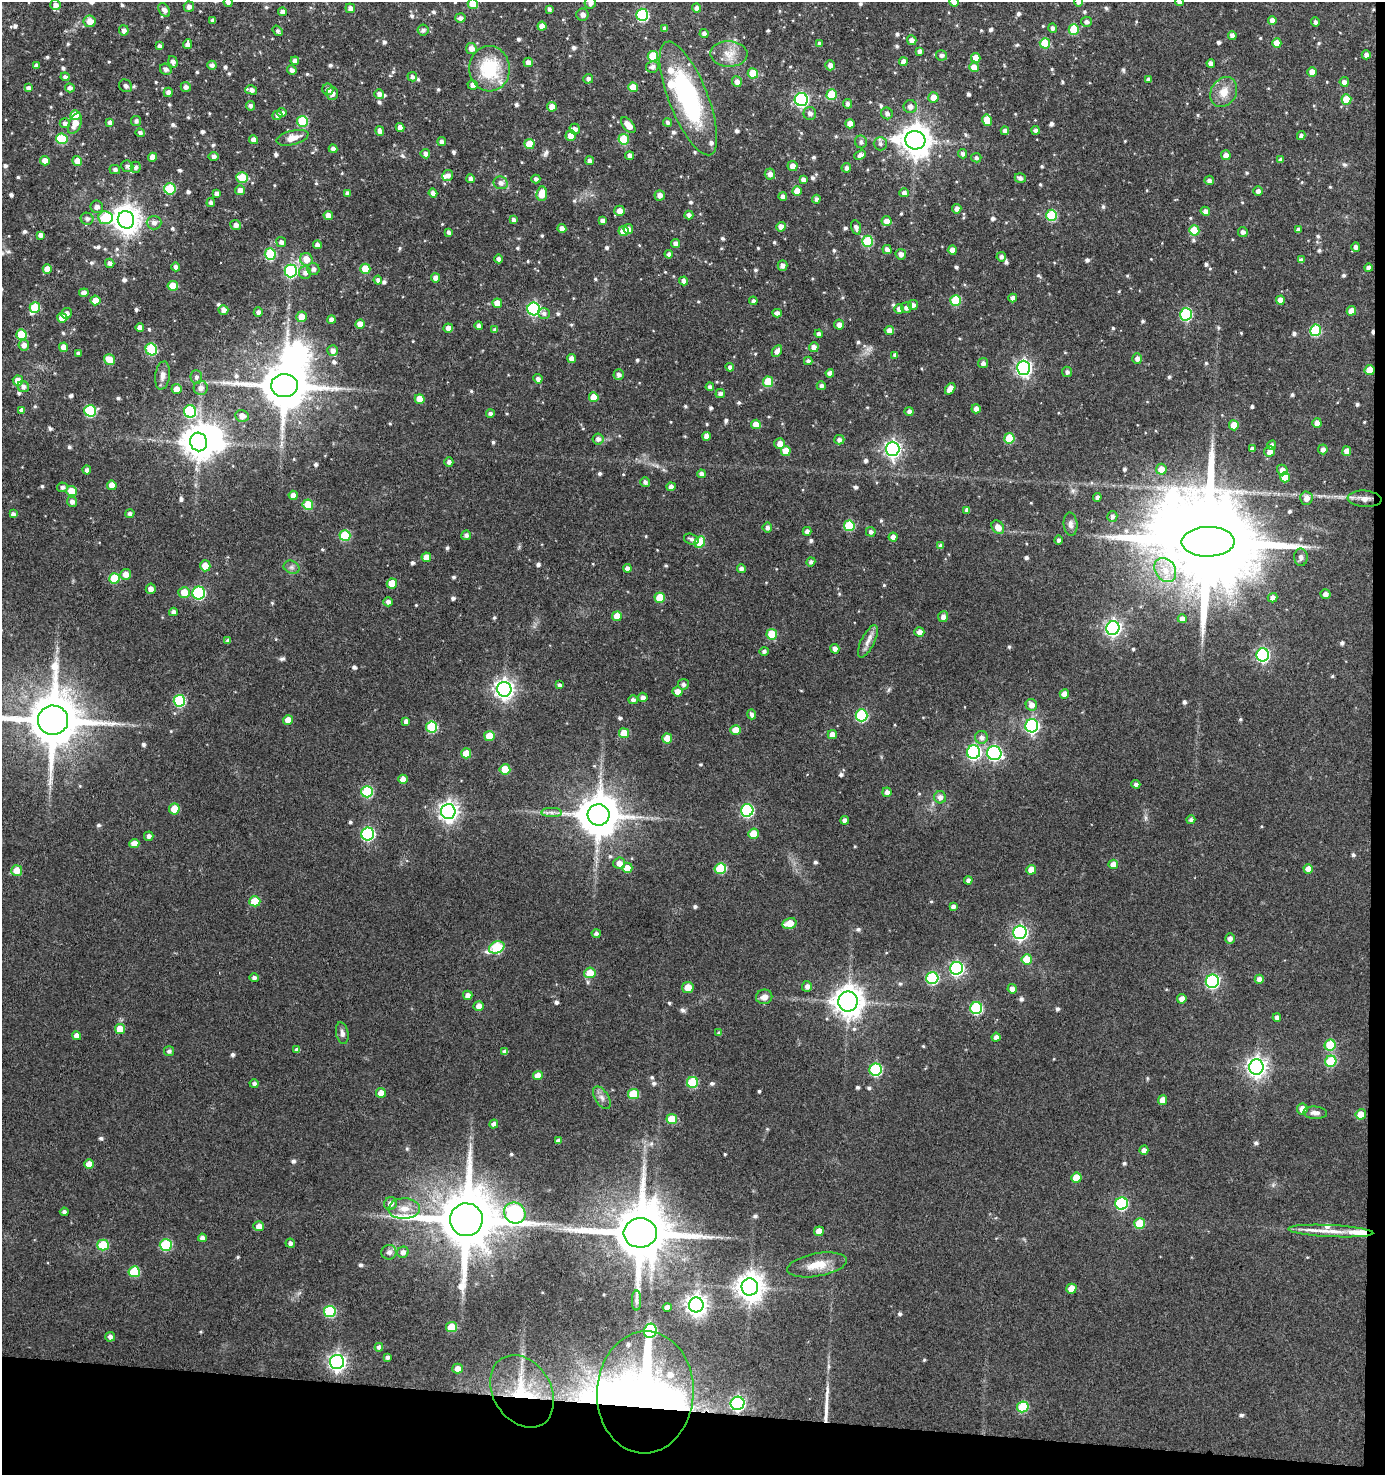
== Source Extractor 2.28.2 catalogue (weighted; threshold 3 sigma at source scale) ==
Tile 9 of 3 x 3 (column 3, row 3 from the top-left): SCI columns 2872-4254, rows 4-1476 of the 4449 x 4424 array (HDU 1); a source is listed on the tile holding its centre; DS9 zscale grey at full resolution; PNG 1387 x 1477 px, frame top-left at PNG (2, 2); each listed source drawn as its Kron ellipse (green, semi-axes under 4 px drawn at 4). Shown black and unused: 5% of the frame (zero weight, under 3 of 5 exposures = <1% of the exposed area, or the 3 px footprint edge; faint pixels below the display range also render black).
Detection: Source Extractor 2.28.2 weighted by HDU 2 'WHT'; one run over the whole footprint, this tile lists its part. Background 0.0972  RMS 0.007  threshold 0.0317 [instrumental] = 3 sigma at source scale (4.5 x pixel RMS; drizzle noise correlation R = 1.50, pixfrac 1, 0.05/0.05 arcsec/px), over >= 5 px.
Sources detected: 764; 7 inside a brighter object's white glare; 2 long thin detections or spike segments (spike, bleed or trail) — neither listed nor drawn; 8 inside a brighter listed object's ellipse — not listed separately; of the other 747, all 500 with FLUX_AUTO >= 1.94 (the completeness limit of this list) listed and drawn (247 fainter detections not listed), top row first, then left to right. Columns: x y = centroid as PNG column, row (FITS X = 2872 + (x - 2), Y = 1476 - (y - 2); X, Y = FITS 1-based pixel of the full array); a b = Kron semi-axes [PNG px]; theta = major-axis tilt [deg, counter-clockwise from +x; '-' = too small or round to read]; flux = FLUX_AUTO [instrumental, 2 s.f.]
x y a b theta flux
228 2 5 4 - 2.3
954 2 5 4 - 5.6
1078 2 5 4 - 2.2
1180 2 4 4 - 2.6
590 3 6 5 - 3
473 4 5 5 - 15
56 5 5 5 - 3.3
189 7 5 5 - 2.9
350 8 5 5 - 3.4
697 8 4 4 - 3.4
549 9 4 3 - 2
164 10 7 5 -58 3.1
283 12 4 4 - 3.8
582 15 6 6 - 3.2
642 15 6 6 - 74
460 18 5 5 - 3.1
213 20 4 4 - 2.6
1272 20 4 4 - 3.7
90 21 6 6 - 6.6
1086 22 5 5 - 2.3
1315 22 4 4 - 2.1
542 26 4 4 - 5.3
1053 28 4 4 - 2.5
665 29 4 4 - 2.3
124 30 5 5 - 2.8
423 30 5 5 - 2.1
1074 30 5 5 - 22
278 31 5 4 - 2
704 34 4 4 - 2.5
1232 35 4 4 - 2.7
912 40 5 4 - 3.7
819 43 4 3 - 2.1
1045 43 5 5 - 24
1277 43 4 4 - 7.4
187 44 5 4 - 3.2
159 46 4 4 - 2.3
471 48 5 5 - 4.3
919 51 4 4 - 2.4
729 54 18 12 -3 9.7
942 55 5 5 - 2.4
1366 55 4 4 - 2.7
653 56 5 5 - 21
976 58 5 4 - 7.6
295 61 4 4 - 3.2
173 62 6 4 -73 3.1
528 62 5 4 - 3.8
903 62 4 4 - 4.1
1211 63 4 4 - 3.1
36 65 4 4 - 2.2
212 65 4 4 - 2.3
830 65 5 4 - 3.2
652 67 6 5 - 2.9
974 67 5 4 - 7.6
166 69 6 5 - 2.6
489 69 23 20 -87 40
292 70 5 4 - 2.5
1312 72 4 4 - 7
753 73 5 5 - 15
65 77 4 4 - 2.1
412 77 5 4 - 2
588 79 5 4 - 2.4
1148 80 4 4 - 2.4
737 82 5 5 - 3.5
1344 82 5 4 - 3.2
473 85 5 4 - 3.4
126 86 7 6 - 2.2
186 87 5 5 - 2.6
633 87 5 5 - 12
28 88 4 4 - 3
70 88 5 4 - 2.8
328 89 6 5 - 3.4
251 90 6 4 -15 3.7
168 92 4 4 - 3.9
1224 92 16 12 58 9.6
332 93 6 5 - 3.1
379 94 5 5 - 3
832 95 5 5 - 24
933 97 5 5 - 6.4
688 98 60 19 -68 100
801 99 6 6 - 150
1346 99 5 5 - 15
848 104 5 4 - 2.3
250 106 5 4 - 2.4
552 107 5 4 - 5.9
910 107 6 6 - 3.7
282 112 5 4 - 2.5
810 113 6 6 - 3.1
887 113 6 5 - 2.5
75 115 5 5 - 11
277 115 5 4 - 2.4
987 120 6 4 -77 10
136 121 5 5 - 2
302 121 5 5 - 40
110 122 4 3 - 2.1
668 122 4 4 - 2
65 123 5 5 - 2.7
75 124 11 6 65 7.7
850 124 5 4 - 5.5
628 125 9 5 -48 7.9
400 127 4 4 - 4.5
575 129 5 5 - 3.2
1036 130 4 4 - 2.4
380 131 5 4 - 3.2
1005 131 4 4 - 2.9
140 133 5 4 - 2.2
571 136 5 5 - 6.1
1301 136 4 4 - 2.2
292 138 16 7 14 7.3
62 139 6 5 - 34
624 139 5 5 - 25
254 140 5 4 - 4.3
915 140 10 9 - 1200
442 141 4 4 - 2.6
861 142 6 6 - 2.3
529 144 5 5 - 16
880 144 7 6 - 2.2
333 149 4 4 - 3
425 154 5 4 - 2.7
963 154 4 4 - 2.1
860 155 6 4 24 3.7
1226 155 5 5 - 4.3
214 156 5 4 - 2.6
630 156 4 4 - 3.3
152 157 4 4 - 5.5
976 158 5 4 - 2.1
1280 160 4 3 - 2.1
45 161 5 4 - 5.7
77 161 5 4 - 7.2
590 161 4 4 - 2.7
127 166 6 5 - 2.2
793 166 5 5 - 4.7
136 167 5 5 - 2.2
846 168 5 4 - 2.2
115 170 5 4 - 2.3
770 174 5 5 - 4.1
448 175 5 5 - 3.6
242 178 6 5 - 23
1020 178 5 5 - 2.4
471 179 4 4 - 2.6
536 179 4 4 - 2.3
803 179 4 4 - 2.7
1209 180 5 4 - 2.3
501 183 7 6 - 3.3
170 189 6 5 - 38
240 190 5 5 - 3.7
797 191 5 4 - 8
1258 191 4 4 - 2.6
217 193 4 4 - 3
348 193 4 4 - 2.6
433 193 4 4 - 3.1
904 193 5 4 - 3.1
542 194 7 5 84 11
660 195 5 5 - 3.2
783 196 4 4 - 2.9
816 199 4 4 - 2.4
211 203 4 4 - 2.6
97 207 6 6 - 2.9
957 209 4 4 - 4
620 211 5 5 - 5
1205 211 5 4 - 3.1
328 215 5 4 - 4.2
689 215 4 4 - 2.5
1051 215 5 5 - 40
106 218 7 6 - 37
87 219 6 6 - 2.2
126 220 9 8 - 830
514 220 4 3 - 2.1
602 221 4 4 - 2.8
886 221 5 5 - 4.9
154 223 7 6 - 3.1
236 225 5 5 - 3.2
781 227 5 5 - 4.5
856 227 7 5 -73 2.7
562 228 4 4 - 4.3
628 229 5 5 - 3.6
1298 229 4 3 - 2
1194 230 5 5 - 19
624 231 5 5 - 11
449 232 4 4 - 2.3
1243 232 5 5 - 2.7
40 235 4 4 - 3.1
868 241 5 5 - 36
281 242 5 4 - 2.7
676 243 4 4 - 3.5
317 245 4 4 - 3
1356 247 4 4 - 2.6
887 250 5 4 - 2.9
952 250 4 4 - 6.1
270 254 5 5 - 41
669 254 4 4 - 2.6
901 254 5 5 - 3.8
1001 257 5 4 - 2.4
306 259 6 6 - 8.3
499 259 4 4 - 2.3
1301 260 4 4 - 2.2
110 263 5 4 - 2.8
782 265 5 5 - 3.2
176 267 4 4 - 2.9
1369 268 4 4 - 3.2
47 269 5 4 - 6.9
313 269 6 6 - 2.4
365 269 5 5 - 15
291 271 6 6 - 83
305 273 6 6 - 3.2
435 278 4 4 - 3.6
378 280 4 4 - 2.2
684 281 4 4 - 3.2
173 286 5 5 - 15
84 293 5 4 - 3.9
1013 298 4 4 - 4.1
95 300 5 5 - 7.8
956 300 5 5 - 29
1280 300 4 4 - 6.3
753 301 4 4 - 1.9
497 303 5 4 - 7.5
913 305 5 5 - 3.1
35 308 5 5 - 24
906 308 5 5 - 3.1
534 309 6 6 - 93
899 309 5 4 - 3.7
223 310 5 4 - 3.7
1351 311 5 4 - 6.9
258 312 4 4 - 2.8
67 313 5 5 - 2.9
544 313 6 5 - 2.2
777 313 4 4 - 2.7
1186 314 6 6 - 68
302 317 5 5 - 8.8
62 318 5 5 - 11
331 320 4 4 - 3.4
360 324 5 4 - 7
839 325 5 5 - 4.1
479 326 4 4 - 2.6
140 328 4 4 - 3.7
448 328 5 4 - 3.8
495 330 4 4 - 2.3
889 330 4 4 - 4.6
1315 330 6 5 - 46
21 334 5 5 - 24
819 334 4 4 - 2.6
24 345 5 5 - 3.9
64 347 4 4 - 5.2
814 347 5 5 - 3.6
151 349 6 5 - 45
332 350 5 5 - 3.6
777 351 6 4 57 2.9
78 353 4 3 - 2
895 355 4 4 - 2.6
572 358 4 4 - 4.4
1137 359 5 5 - 3.2
110 360 6 5 - 13
808 361 4 4 - 2.2
983 363 5 5 - 2.5
730 367 4 4 - 2.2
1024 368 7 6 - 200
1370 370 5 5 - 12
1067 372 5 5 - 2
830 373 4 4 - 3.5
619 374 5 5 - 2.8
162 375 14 7 83 3.9
196 377 7 5 -87 2.3
538 379 5 4 - 2.6
18 380 5 5 - 8.3
768 382 5 5 - 23
284 386 13 11 -3 3500
821 386 4 4 - 2.4
23 387 6 5 - 2.7
710 387 4 4 - 2.3
201 388 7 7 - 4
176 389 5 5 - 6.1
950 389 6 4 52 6.7
720 394 4 4 - 2.4
594 397 5 5 - 10
420 399 5 5 - 8.3
976 409 4 4 - 3.8
22 410 4 4 - 3.3
90 411 6 5 - 53
190 411 6 6 - 62
909 411 4 4 - 2.5
490 413 4 4 - 2.3
242 416 7 6 - 4.9
1317 423 5 4 - 3.9
756 424 5 5 - 7.8
1234 425 5 5 - 12
707 436 4 4 - 4.3
1009 438 5 5 - 24
598 439 5 5 - 2.8
839 440 5 5 - 2.2
199 442 9 8 - 1400
780 444 5 5 - 5.7
1272 445 4 4 - 2.8
893 449 7 6 - 240
1252 449 4 4 - 2.6
1323 449 5 5 - 2.8
786 451 5 5 - 11
1347 451 5 4 - 6.4
1270 452 5 5 - 4.3
449 462 4 4 - 2.5
1161 469 5 5 - 6.5
87 470 4 4 - 2.4
1282 470 5 5 - 4.3
701 474 4 4 - 3
1285 477 5 5 - 11
645 482 5 5 - 2.2
112 485 5 4 - 6.6
62 487 5 5 - 2
671 487 4 4 - 3.3
72 491 5 5 - 12
293 495 4 4 - 4.2
1097 497 4 4 - 2
1306 498 6 6 - 4.8
1365 499 17 8 -4 5.9
72 502 5 5 - 2.8
308 505 5 5 - 24
967 510 4 4 - 2.7
130 513 5 4 - 2.1
13 514 4 4 - 2.2
1112 516 5 5 - 2.4
1070 524 12 7 -85 3.1
849 526 5 5 - 33
767 527 5 4 - 2.5
998 527 7 5 -50 5.9
807 531 4 4 - 2.8
871 532 5 4 - 2.3
466 535 5 4 - 2.4
345 536 5 5 - 33
893 537 4 4 - 3
691 539 7 5 -18 2
1058 540 4 4 - 2.1
700 542 6 5 - 22
1208 542 26 15 1 18000
940 546 4 4 - 2.4
426 557 5 4 - 5.8
1301 557 9 7 -89 2.5
811 562 4 4 - 2
205 566 5 5 - 7.9
292 567 8 6 -20 2.1
627 568 4 4 - 2.6
741 569 4 4 - 2.5
1165 570 13 10 -56 10
125 574 5 5 - 5.4
115 578 5 5 - 27
392 584 5 5 - 13
151 589 5 5 - 3.2
184 592 6 5 - 11
199 593 6 6 - 67
1325 594 5 4 - 3.1
660 598 5 5 - 17
1273 598 5 4 - 3.5
388 602 4 4 - 2.6
173 612 4 4 - 3
617 616 5 5 - 9.4
943 617 5 5 - 3.1
1182 619 4 4 - 3.8
1113 628 7 6 - 210
919 632 5 4 - 3.7
772 634 5 5 - 18
228 641 4 4 - 2.2
868 641 18 6 63 4.9
835 649 5 4 - 3.6
764 651 4 4 - 2
1263 655 6 6 - 110
683 684 5 5 - 2.2
559 685 4 4 - 2.2
504 689 7 7 - 350
677 691 5 5 - 5.3
1064 694 5 4 - 4.8
643 697 5 4 - 3
633 700 5 4 - 2.4
179 701 6 5 - 53
1031 705 6 5 - 5.3
752 714 5 4 - 2.5
861 715 6 6 - 62
53 720 15 14 - 4700
288 720 5 5 - 6.6
406 721 4 4 - 2.8
1032 726 6 6 - 150
432 727 5 5 - 44
736 730 5 4 - 8.8
624 733 5 5 - 14
832 735 4 4 - 5.1
489 736 5 5 - 16
981 737 6 6 - 3.3
667 738 5 5 - 9.9
974 752 7 6 - 130
466 753 5 5 - 12
994 753 7 7 - 130
505 769 5 5 - 19
403 779 5 4 - 6
1136 784 4 4 - 2.1
367 792 6 5 - 50
887 792 5 4 - 3.7
940 797 6 6 - 3.4
174 809 5 5 - 12
747 810 6 6 - 91
448 811 7 7 - 350
551 812 10 4 -1 2.5
599 815 11 10 - 2500
845 820 4 4 - 2.8
1191 820 4 4 - 2
368 834 6 6 - 87
753 834 5 5 - 13
149 836 5 4 - 2.7
134 844 5 4 - 7.1
619 863 6 6 - 5.2
1113 864 5 4 - 6.2
627 868 5 5 - 7.3
720 868 6 5 - 35
1308 869 5 4 - 6.1
17 870 5 5 - 9
1031 870 5 5 - 9.9
968 880 4 4 - 2.3
255 901 5 5 - 19
953 907 4 4 - 2.7
789 923 7 5 14 9.6
1020 932 7 6 - 160
596 933 4 4 - 1.9
1230 938 5 5 - 3
497 947 8 6 25 38
1027 959 5 5 - 16
956 968 6 6 - 130
590 973 5 5 - 14
254 978 4 4 - 2.4
932 978 6 6 - 65
1259 979 4 4 - 4.2
1212 981 7 6 - 120
807 986 5 5 - 3.1
688 987 5 5 - 8.2
1012 989 5 4 - 3.6
468 995 5 4 - 3.7
764 997 8 7 - 4.7
1182 999 5 4 - 4.2
848 1002 10 9 - 870
479 1006 5 5 - 4.4
976 1008 6 6 - 63
1277 1017 4 4 - 2.5
120 1029 5 5 - 12
342 1033 11 6 -77 2.8
719 1033 4 4 - 2.1
76 1036 4 4 - 4.6
996 1037 4 4 - 3
1330 1045 5 5 - 30
297 1050 4 4 - 2.7
169 1051 5 4 - 2.2
505 1052 4 4 - 3.1
1331 1061 6 5 - 35
1256 1067 7 7 - 400
876 1070 6 6 - 70
538 1076 5 4 - 7.8
692 1082 5 5 - 31
254 1084 4 4 - 2
381 1093 5 5 - 6.5
634 1094 5 5 - 23
602 1098 12 6 -58 3.6
1163 1100 5 4 - 6.4
1302 1109 5 5 - 6.9
1315 1113 12 6 -3 3.6
1361 1114 5 5 - 9.5
672 1119 5 5 - 17
494 1124 4 4 - 2.5
558 1141 4 4 - 2.8
1144 1150 5 4 - 3.1
89 1164 5 4 - 6.8
1076 1178 5 5 - 13
1122 1203 6 6 - 78
390 1204 6 6 - 4.3
404 1209 16 10 2 8.2
64 1212 4 4 - 2.1
515 1213 11 10 - 180
466 1220 16 16 - 6200
1140 1224 5 5 - 20
259 1226 5 5 - 5
819 1231 5 4 - 6.8
1331 1231 43 6 -3 13
640 1233 16 14 5 5700
202 1238 4 4 - 2.7
290 1243 5 4 - 2.5
103 1245 6 5 - 28
166 1245 6 5 - 47
389 1252 7 7 - 3
403 1252 6 5 - 3
817 1265 30 11 10 14
134 1272 6 5 - 31
750 1287 8 8 - 860
1071 1289 5 5 - 8.7
636 1301 10 4 -90 2.2
696 1305 7 7 - 480
667 1307 4 4 - 3.6
330 1311 6 5 - 48
452 1327 5 5 - 20
650 1331 7 6 - 66
110 1337 5 5 - 3
379 1347 4 4 - 2.7
388 1357 4 4 - 2.2
337 1362 7 7 - 260
457 1369 5 5 - 4.7
522 1391 39 29 -58 52
645 1392 61 48 87 400
737 1403 7 6 - 130
1023 1407 6 5 - 37
Overlapping masked pixels (flux is a lower limit): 3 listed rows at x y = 1370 370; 522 1391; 645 1392
Isophote crosses this tile's border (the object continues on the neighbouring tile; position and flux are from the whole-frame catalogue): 8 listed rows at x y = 228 2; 954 2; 1078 2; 1180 2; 590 3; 473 4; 688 98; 53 720